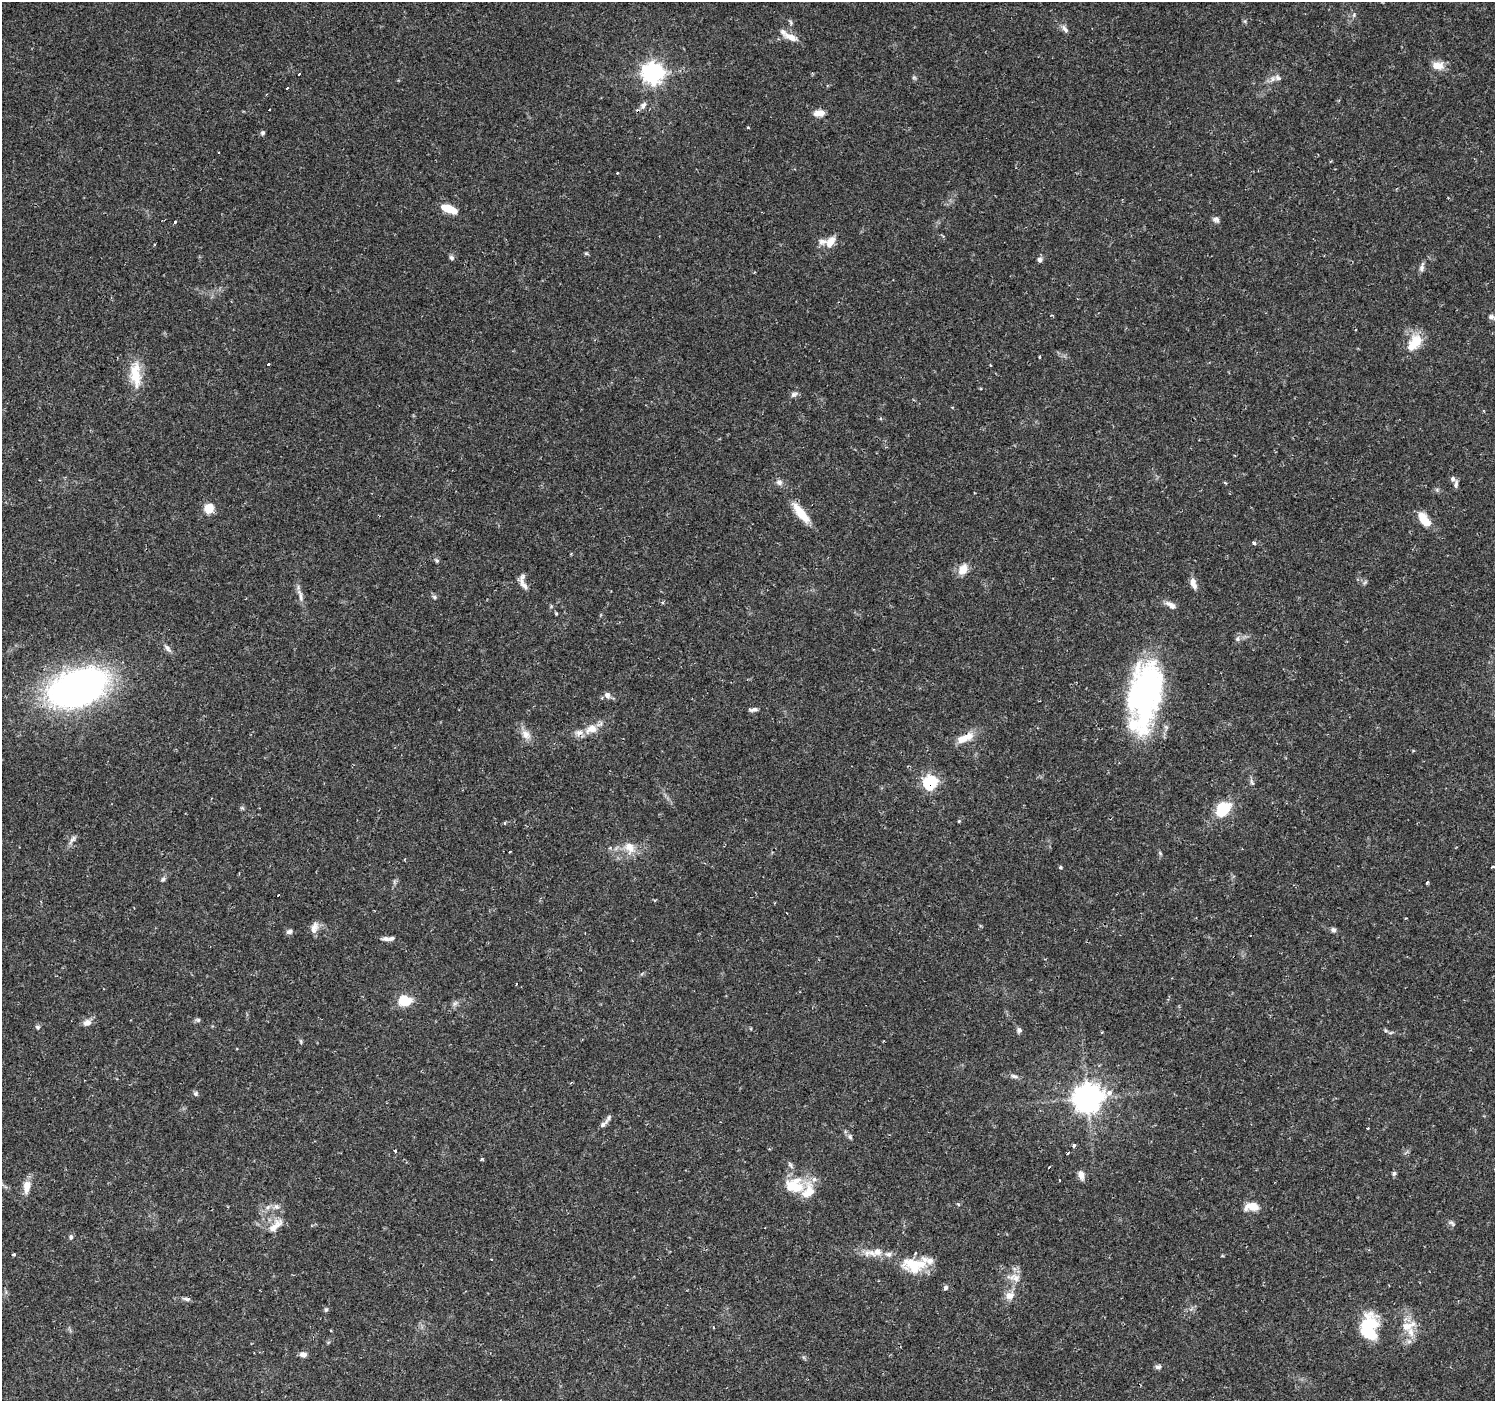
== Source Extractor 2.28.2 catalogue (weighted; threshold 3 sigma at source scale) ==
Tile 7 of 4 x 4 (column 3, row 2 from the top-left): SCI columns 2992-4484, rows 3039-4437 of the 5978 x 6011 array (HDU 1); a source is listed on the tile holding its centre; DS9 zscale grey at full resolution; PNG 1497 x 1403 px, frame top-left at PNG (2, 2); no overlay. Shown black and unused: <1% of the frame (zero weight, under 2 of 3 exposures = <1% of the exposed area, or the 3 px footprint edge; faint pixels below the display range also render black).
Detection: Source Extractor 2.28.2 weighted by HDU 2 'WHT'; one run over the whole footprint, this tile lists its part. Background 0.0292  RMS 0.0028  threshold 0.0125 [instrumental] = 3 sigma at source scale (4.5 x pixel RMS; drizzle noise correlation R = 1.50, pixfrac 1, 0.0396/0.0396 arcsec/px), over >= 5 px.
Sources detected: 140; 2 inside a brighter object's white glare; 7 cosmic-ray / hot-pixel residue — not listed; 11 inside a brighter listed object's ellipse — not listed separately; the other 120 listed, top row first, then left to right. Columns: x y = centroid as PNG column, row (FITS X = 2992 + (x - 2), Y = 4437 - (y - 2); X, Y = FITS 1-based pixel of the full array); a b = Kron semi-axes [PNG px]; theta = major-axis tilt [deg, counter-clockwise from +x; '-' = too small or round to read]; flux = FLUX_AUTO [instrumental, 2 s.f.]
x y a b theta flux
1354 15 7 5 70 0.61
1065 29 12 6 -54 1.1
791 37 21 8 -21 2.9
1438 65 15 10 -5 2.9
652 73 8 8 - 130
299 74 3 3 - 1.4
914 77 6 5 - 0.45
1278 78 10 8 -27 1.2
287 88 3 3 - 2.1
643 105 12 8 59 1.4
819 113 13 8 2 2.2
262 133 6 5 - 0.51
617 173 3 3 - 0.26
449 209 16 7 -20 7.1
1216 219 10 6 -36 0.88
175 222 3 3 - 1.3
830 242 15 9 56 3.1
154 244 3 2 - 0.26
586 253 5 5 - 0.39
451 258 7 6 - 0.67
1039 260 6 6 - 0.93
1422 267 12 6 82 1.1
1491 317 8 7 - 0.8
1415 342 24 14 55 6.4
1040 357 4 3 - 0.23
268 364 3 3 - 0.93
135 374 37 14 -85 7.6
794 394 9 6 26 0.91
952 407 4 3 - 0.24
779 482 8 8 - 1.1
1456 484 11 5 89 0.86
209 508 6 6 - 10
801 513 28 9 -52 5.9
1424 519 17 8 -55 5.5
1254 543 4 3 - 0.88
571 554 4 3 - 0.25
436 560 6 5 - 0.53
963 569 15 11 63 3.2
1365 582 7 4 45 0.46
1193 584 14 7 -72 1.8
524 586 14 7 -44 1.5
300 595 22 6 -75 1.8
434 597 7 5 -23 0.53
1171 605 15 7 -32 1.6
556 613 4 3 - 0.29
1237 639 8 7 - 0.87
167 648 13 6 -49 1.1
78 688 70 42 21 87
1147 688 82 33 79 63
607 695 8 8 - 1.4
753 710 13 5 7 0.88
591 729 17 11 27 3.8
526 734 15 11 -49 2.6
965 738 25 9 25 4.3
930 782 7 7 - 36
1252 782 12 4 -70 0.75
211 798 4 2 - 0.28
242 808 7 4 -43 0.43
1223 809 14 10 44 12
959 821 5 3 - 0.26
505 823 5 3 - 0.29
72 840 15 5 55 1.1
629 847 17 12 -43 3.7
1160 853 6 4 -48 0.38
1493 866 3 3 - 1.7
1060 867 5 4 - 0.39
163 879 8 6 44 0.6
394 882 7 4 72 0.55
1427 882 4 3 - 0.45
314 928 17 8 76 2
1333 930 7 6 - 0.81
289 931 8 6 20 0.92
386 939 12 6 2 1
517 984 3 3 - 1.3
405 1001 11 9 0 8.1
455 1003 9 5 53 0.84
198 1020 8 5 -18 0.53
87 1023 11 9 17 1.7
37 1027 6 6 - 0.61
1019 1030 7 7 - 0.77
1385 1030 6 4 -47 0.4
1102 1032 3 2 - 0.25
1390 1033 7 3 19 0.43
301 1042 6 4 -73 0.37
1014 1076 12 5 -9 0.96
571 1082 3 3 - 0.36
196 1094 7 7 - 0.65
1087 1098 11 10 - 300
603 1124 10 6 33 0.9
1368 1128 3 3 - 0.73
850 1137 7 5 -73 0.65
1074 1145 3 3 - 1.1
395 1151 3 3 - 0.4
1067 1153 3 3 - 0.66
482 1159 5 3 - 0.37
790 1165 11 5 -56 0.74
1049 1167 3 2 - 0.29
1394 1173 6 5 - 0.58
1081 1175 10 6 -72 1.9
795 1186 27 20 -4 9.6
27 1187 16 8 85 3.1
1252 1206 12 7 0 4.9
276 1207 9 8 - 1.2
1452 1223 11 4 -30 0.63
275 1226 26 9 45 3.6
71 1237 7 5 90 0.59
877 1252 11 10 - 2.5
14 1254 3 3 - 0.42
888 1254 12 7 -8 1.4
914 1265 30 18 -5 8.9
1014 1277 22 10 -7 2.8
945 1288 6 6 - 0.69
1010 1295 13 11 29 2.4
186 1299 11 5 -11 0.78
326 1310 6 5 - 0.47
1368 1325 26 16 60 14
1406 1326 15 12 9 3.7
713 1328 4 3 - 0.31
303 1354 8 6 -11 1.4
1158 1367 8 6 0 0.77
Overlapping masked pixels (flux is a lower limit): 2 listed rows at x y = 643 105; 930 782